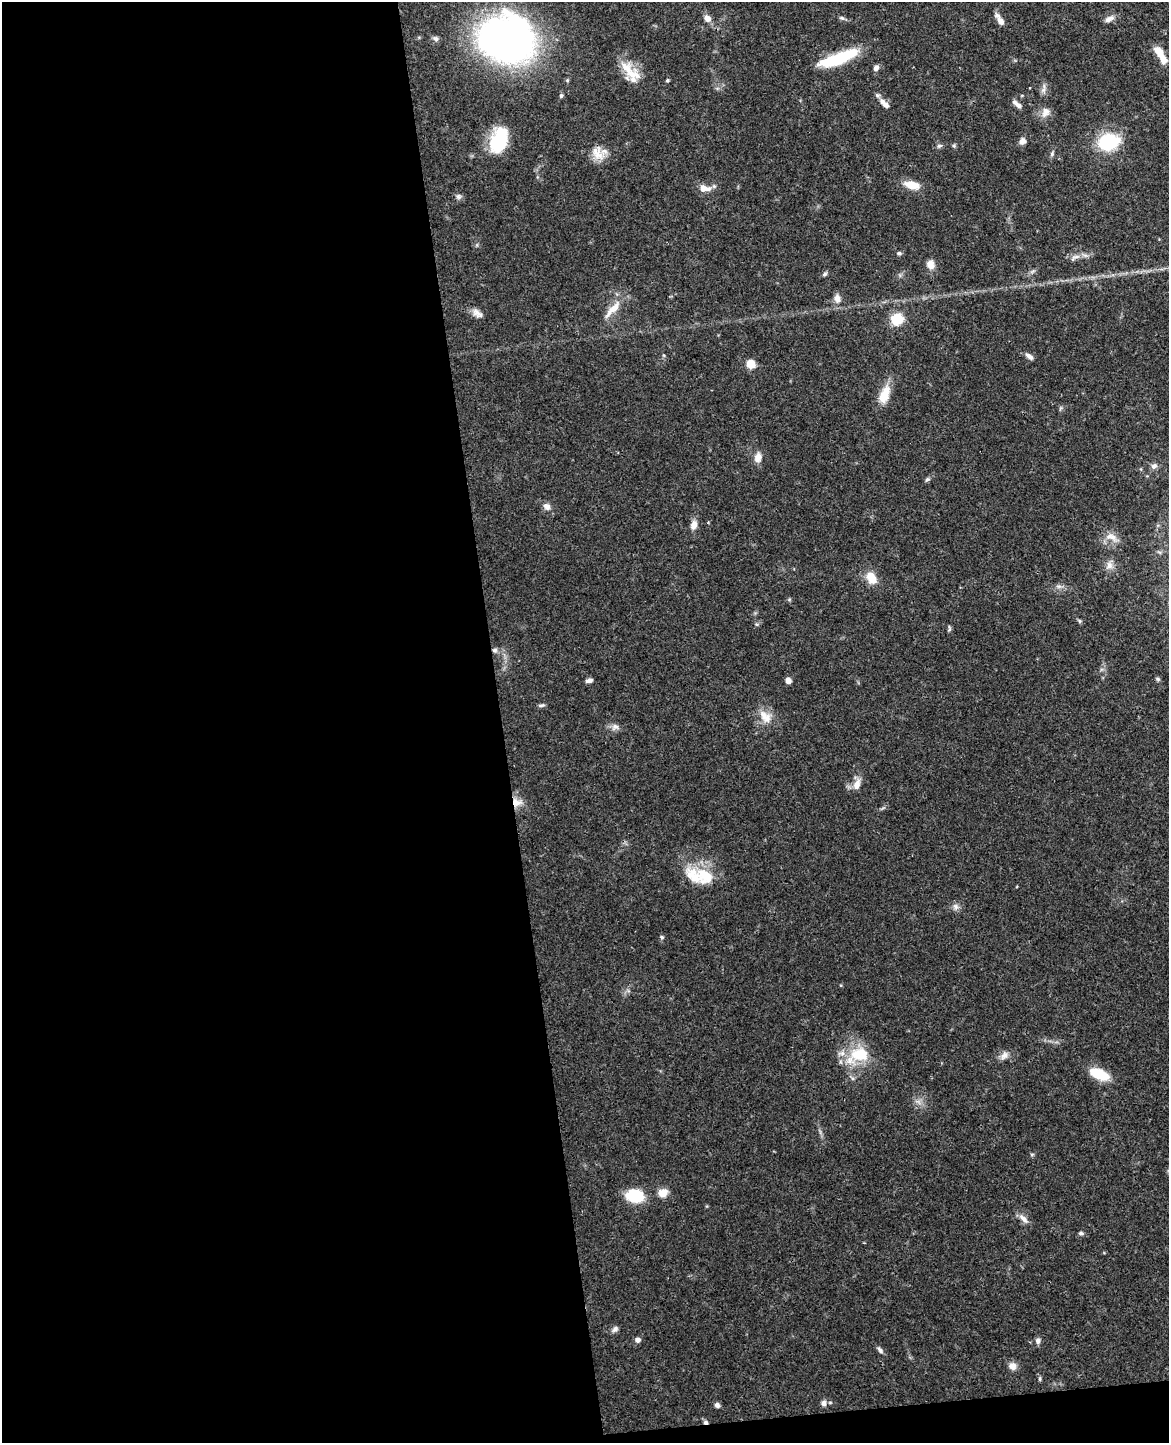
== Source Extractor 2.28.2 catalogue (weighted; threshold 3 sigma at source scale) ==
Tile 9 of 4 x 3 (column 1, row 3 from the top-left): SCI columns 57-1223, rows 145-1585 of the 4783 x 4717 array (HDU 1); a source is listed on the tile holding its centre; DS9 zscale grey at full resolution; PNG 1171 x 1445 px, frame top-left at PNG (2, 2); no overlay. Shown black and unused: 44% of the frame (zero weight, under 3 of 4 exposures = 6% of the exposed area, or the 3 px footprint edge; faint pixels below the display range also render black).
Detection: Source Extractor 2.28.2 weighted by HDU 2 'WHT'; one run over the whole footprint, this tile lists its part. Background 0.0784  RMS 0.0036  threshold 0.0162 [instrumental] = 3 sigma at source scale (4.5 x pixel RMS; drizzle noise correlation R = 1.50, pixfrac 1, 0.05/0.05 arcsec/px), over >= 5 px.
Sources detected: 84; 3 inside a brighter object's white glare — not listed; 8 inside a brighter listed object's ellipse — not listed separately; the other 73 listed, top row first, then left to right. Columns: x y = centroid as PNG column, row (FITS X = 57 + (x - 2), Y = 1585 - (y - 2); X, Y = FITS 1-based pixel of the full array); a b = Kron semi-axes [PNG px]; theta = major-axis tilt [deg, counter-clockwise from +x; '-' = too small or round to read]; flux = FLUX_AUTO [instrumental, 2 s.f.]
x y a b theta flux
707 18 9 8 - 2.3
842 18 8 5 -16 0.74
1109 19 13 6 30 1.8
1000 20 15 6 -58 2.6
435 38 9 6 -32 1.1
507 40 37 30 -15 250
1158 52 17 10 -59 4.3
840 58 29 16 23 13
627 68 23 16 -42 7.3
876 68 7 6 - 1.5
667 80 5 4 - 0.5
561 95 5 5 - 0.65
882 101 9 7 -48 1.5
1017 104 12 5 -41 1.9
1045 112 15 10 69 2.9
1022 141 9 8 - 1.6
1108 142 19 14 16 25
498 143 25 20 62 16
939 146 8 5 18 0.79
598 153 22 14 -54 5.2
1052 154 8 5 65 0.75
912 185 16 8 -13 5.8
703 188 9 8 - 2.5
458 197 7 7 - 1
899 253 6 5 - 0.7
1076 257 12 6 9 1.9
930 265 11 9 -72 2.8
825 274 7 5 52 0.76
837 298 11 9 -76 2.4
613 309 30 8 46 5.5
480 315 17 9 -4 2.1
897 319 16 15 - 6.8
1029 356 11 5 -33 1.5
751 364 8 8 - 4.9
884 395 25 12 69 6.5
758 457 12 8 72 2.9
1154 466 9 7 36 1.4
927 479 7 5 38 0.69
547 506 9 8 - 1.9
694 525 10 7 78 2.7
1113 537 14 8 -53 2.7
1109 565 11 9 83 2.3
871 578 16 10 -57 5.7
949 628 10 4 -86 0.64
495 650 6 6 - 1.1
1158 679 7 4 -27 0.61
589 680 9 5 14 1.1
788 680 6 5 - 1.9
541 705 10 3 11 0.71
765 717 21 13 -48 5.2
615 727 11 9 18 1.7
857 784 14 8 71 3.1
517 802 14 11 -14 3.8
705 876 23 16 -41 11
956 907 8 8 - 1.4
662 937 6 4 -22 0.52
860 1054 28 20 1 14
1004 1056 12 9 46 2.1
1099 1074 22 10 -22 10
1032 1154 6 4 19 0.46
663 1193 12 10 26 3.3
635 1196 18 12 -7 14
1023 1219 16 7 -46 2.3
1081 1233 7 5 -10 0.8
615 1329 9 7 45 1.2
637 1340 6 5 - 1.5
1038 1341 8 7 - 1.2
880 1350 9 5 -50 1
1012 1366 9 9 - 2.4
1040 1379 6 4 -72 0.52
824 1403 8 6 -79 1.3
717 1405 6 6 - 1.1
706 1422 6 4 -3 0.86
Overlapping masked pixels (flux is a lower limit): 3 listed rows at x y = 495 650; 517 802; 706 1422